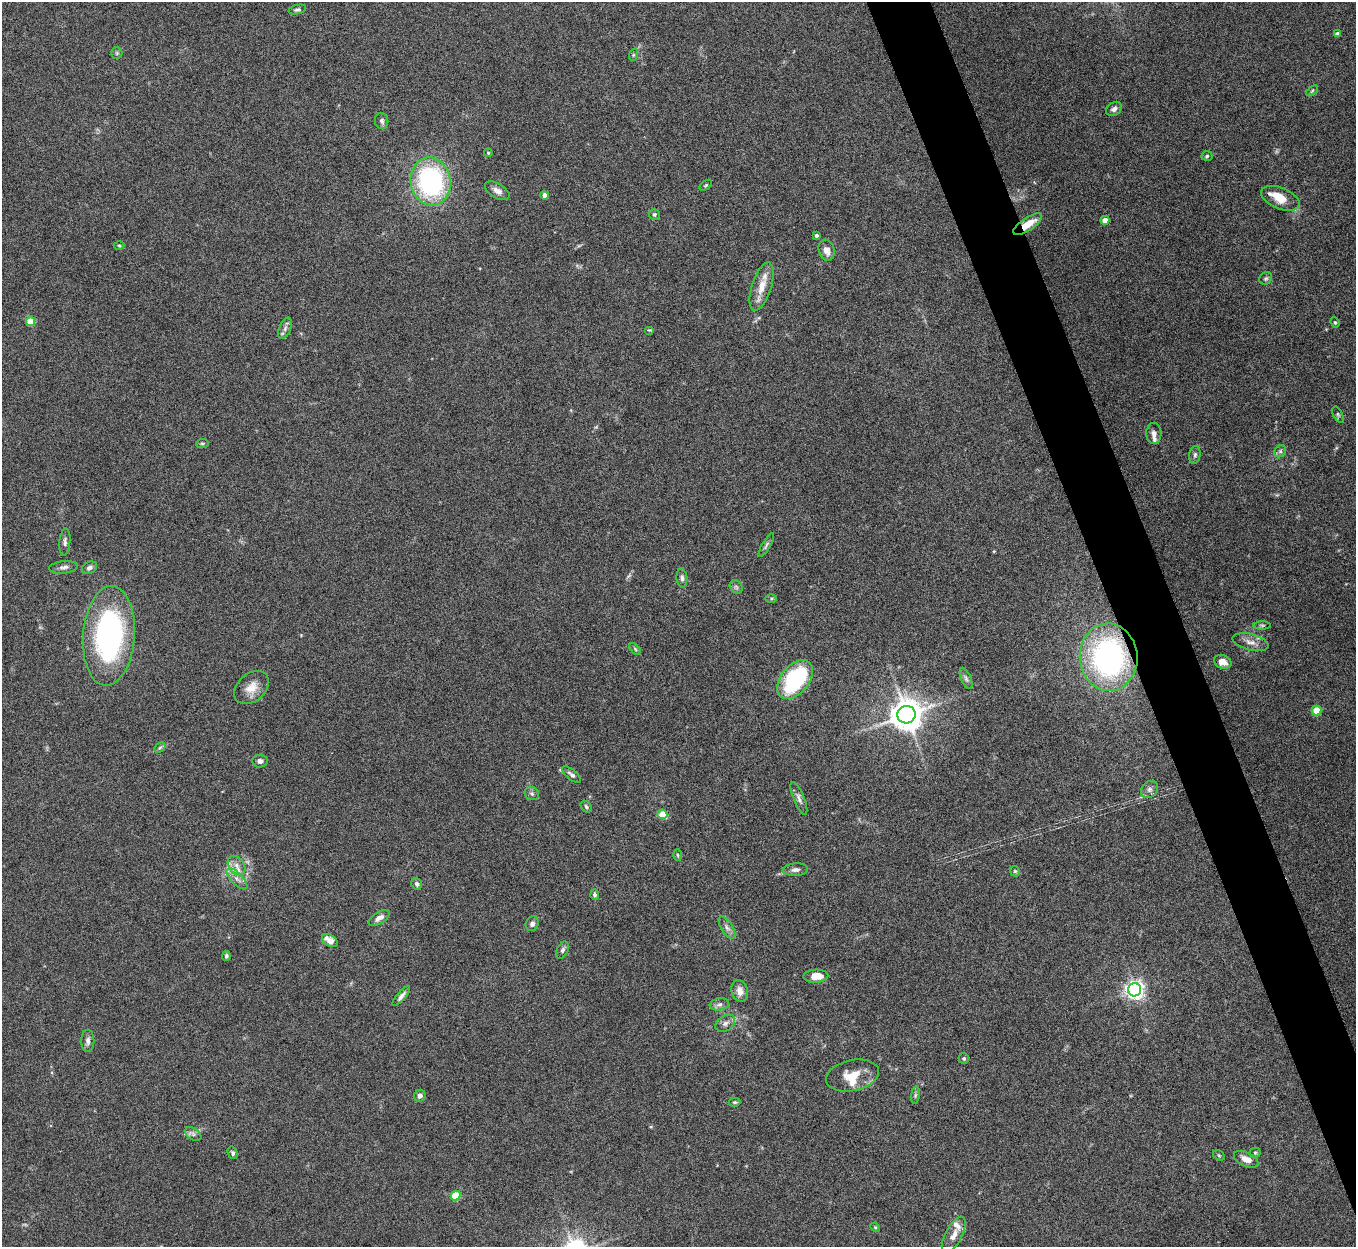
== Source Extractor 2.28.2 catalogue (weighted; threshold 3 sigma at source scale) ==
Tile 6 of 4 x 4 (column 2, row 2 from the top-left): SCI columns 1356-2709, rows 2641-3885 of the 5422 x 5406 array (HDU 1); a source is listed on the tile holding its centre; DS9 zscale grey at full resolution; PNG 1358 x 1249 px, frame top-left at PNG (2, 2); each listed source drawn as its Kron ellipse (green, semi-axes under 4 px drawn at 4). Shown black and unused: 4% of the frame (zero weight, under 5 of 10 exposures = <1% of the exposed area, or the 3 px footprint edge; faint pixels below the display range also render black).
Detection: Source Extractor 2.28.2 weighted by HDU 2 'WHT'; one run over the whole footprint, this tile lists its part. Background 0.145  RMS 0.0057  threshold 0.0234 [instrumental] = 3 sigma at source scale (4.09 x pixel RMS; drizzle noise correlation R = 1.36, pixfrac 0.8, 0.05/0.05 arcsec/px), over >= 5 px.
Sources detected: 97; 3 too faint to see at this stretch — neither listed nor drawn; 4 inside a brighter listed object's ellipse — not listed separately; the other 90 listed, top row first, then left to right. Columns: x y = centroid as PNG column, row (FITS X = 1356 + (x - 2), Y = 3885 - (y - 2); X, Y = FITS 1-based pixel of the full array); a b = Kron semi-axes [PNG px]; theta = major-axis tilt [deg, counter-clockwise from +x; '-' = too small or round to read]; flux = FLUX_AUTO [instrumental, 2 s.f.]
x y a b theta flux
297 10 9 4 14 1.1
1337 34 4 4 - 1.9
117 53 6 5 - 0.9
633 55 6 4 71 0.72
1312 91 7 3 38 0.71
1114 109 8 6 33 2.2
382 121 8 6 -83 1.5
488 153 4 3 - 0.53
1207 156 5 4 - 0.76
431 181 24 20 -79 84
706 185 7 3 36 0.61
497 191 13 7 -32 2.9
545 195 4 4 - 3.4
1280 198 20 10 -22 9.3
654 214 5 5 - 1
1105 220 4 4 - 4.5
1028 224 17 6 34 8.6
816 235 3 3 - 1
119 245 5 3 - 0.54
827 250 11 8 -73 3.7
1266 278 7 6 - 1.1
762 287 25 9 72 8.3
31 321 5 4 - 12
1335 322 5 4 - 0.65
285 328 11 6 66 2.1
649 330 5 4 - 0.59
1338 415 8 4 -63 0.92
1154 433 11 7 88 2.5
202 443 6 4 6 0.8
1280 451 6 5 - 1.2
1195 455 9 5 83 1.4
65 542 14 5 84 1.8
766 545 13 4 60 1.3
64 567 14 6 6 2.1
89 568 8 5 25 1.7
682 578 9 5 -85 1.6
736 587 7 5 -45 1.2
771 599 6 4 0 0.7
1262 625 8 3 0 0.88
109 636 50 26 86 120
1251 642 18 8 -14 4.2
635 649 7 4 -46 0.77
1109 657 34 29 -85 130
1223 662 9 6 -21 3.6
966 678 11 5 -67 1.6
795 680 22 14 51 55
251 688 20 13 41 6.9
1316 710 5 5 - 14
906 715 9 9 - 980
160 748 6 4 43 0.87
260 761 8 6 -5 1.9
572 775 11 5 -40 1.7
1149 789 9 7 46 2.2
532 793 7 6 - 1.3
799 798 17 5 -68 2.3
586 807 6 4 -51 0.97
662 814 5 5 - 11
678 855 6 3 -87 0.56
236 865 11 7 -52 3.3
795 870 13 6 3 2.3
1015 871 5 4 - 0.65
237 879 13 6 -46 3.2
417 884 6 5 - 1.2
595 895 5 4 - 1.1
379 918 12 5 32 3.1
532 924 7 6 - 1.8
727 927 12 5 -58 2.2
330 940 9 5 -34 5.8
562 950 9 5 64 1.3
226 956 5 4 - 0.89
816 976 12 6 3 8.1
1135 990 6 6 - 250
740 991 11 8 -76 4.3
401 996 12 4 49 2.2
719 1004 10 6 10 1.8
725 1023 11 7 33 2.2
88 1041 11 6 90 2.3
964 1058 5 5 - 0.92
852 1076 27 15 12 11
915 1095 8 4 81 1
420 1096 6 5 - 1.9
734 1102 6 4 -1 0.73
193 1134 9 5 -33 1.6
233 1153 6 5 - 1
1255 1153 5 5 - 0.8
1219 1155 6 4 -31 0.69
1246 1159 13 7 -25 4.3
456 1196 5 4 - 19
875 1227 5 4 - 0.53
954 1235 20 8 62 5.3
Overlapping masked pixels (flux is a lower limit): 2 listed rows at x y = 1028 224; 1109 657